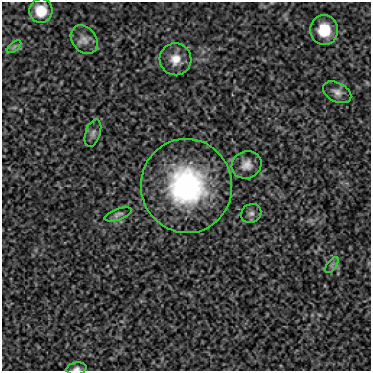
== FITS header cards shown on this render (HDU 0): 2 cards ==
NAXIS1  =                  369
NAXIS2  =                  369

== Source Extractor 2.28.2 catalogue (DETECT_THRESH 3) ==
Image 369 x 369 px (HDU 0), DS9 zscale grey, 1 PNG px = 1 image px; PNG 373 x 373 px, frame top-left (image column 1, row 369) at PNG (2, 2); each listed source drawn as its Kron ellipse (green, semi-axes under 4 px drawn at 4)
Background 32.5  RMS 17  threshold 51.6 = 3 sigma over >= 5 px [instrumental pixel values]
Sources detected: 13; all 13 listed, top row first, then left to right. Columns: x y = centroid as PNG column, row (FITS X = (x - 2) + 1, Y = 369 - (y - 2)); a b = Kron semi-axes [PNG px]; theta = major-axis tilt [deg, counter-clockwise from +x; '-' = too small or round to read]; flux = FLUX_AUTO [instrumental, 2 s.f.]
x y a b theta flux
41 11 12 11 - 21000
324 30 15 14 - 29000
84 40 15 12 -51 10000
14 47 8 4 37 2700
175 59 16 16 - 17000
337 92 15 9 -27 7800
93 133 14 7 72 4900
246 165 15 13 27 12000
187 186 47 45 -80 200000
251 213 10 9 - 5100
118 214 14 5 20 4100
332 265 9 4 53 3100
77 369 10 6 9 4100
At the frame edge (FLAGS 8, measured only in part): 1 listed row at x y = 77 369